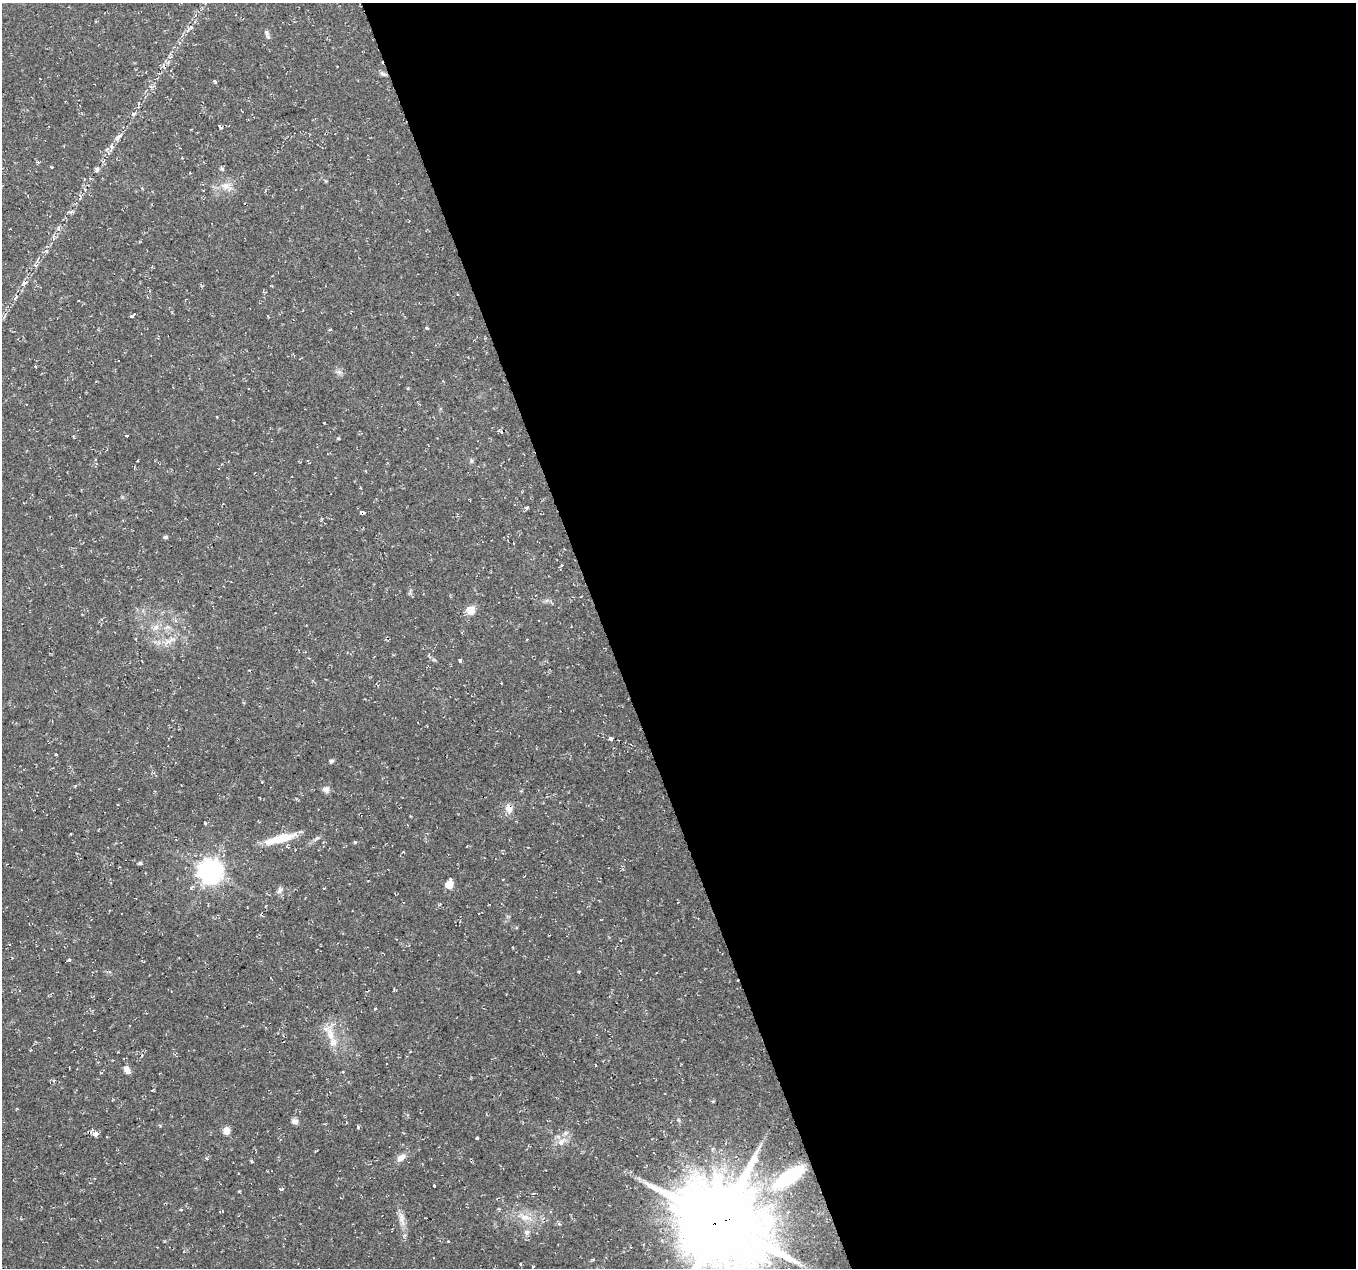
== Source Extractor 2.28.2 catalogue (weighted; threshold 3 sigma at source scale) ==
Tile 8 of 4 x 4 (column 4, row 2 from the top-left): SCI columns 4064-5417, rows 2597-3862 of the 5424 x 5249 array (HDU 1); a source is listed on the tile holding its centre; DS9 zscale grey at full resolution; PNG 1358 x 1270 px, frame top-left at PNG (2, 3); no overlay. Shown black and unused: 55% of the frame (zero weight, under 2 of 3 exposures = <1% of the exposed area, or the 3 px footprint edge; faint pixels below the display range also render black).
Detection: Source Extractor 2.28.2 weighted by HDU 2 'WHT'; one run over the whole footprint, this tile lists its part. Background 0.0355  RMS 0.004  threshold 0.0181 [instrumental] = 3 sigma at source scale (4.5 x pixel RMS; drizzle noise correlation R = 1.50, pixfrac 1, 0.0396/0.0396 arcsec/px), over >= 5 px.
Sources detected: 77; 6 cosmic-ray / hot-pixel residue — not listed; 2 inside a brighter listed object's ellipse — not listed separately; the other 69 listed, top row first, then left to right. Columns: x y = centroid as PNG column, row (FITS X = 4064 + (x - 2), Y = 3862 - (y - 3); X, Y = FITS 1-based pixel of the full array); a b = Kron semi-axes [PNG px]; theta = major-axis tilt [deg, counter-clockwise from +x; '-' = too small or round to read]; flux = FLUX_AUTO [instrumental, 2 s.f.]
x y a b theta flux
189 28 13 4 35 1.3
267 35 10 5 -75 1.2
383 74 9 5 -22 1
215 81 5 3 - 0.52
133 114 6 5 - 0.91
221 127 4 3 - 1.2
118 138 11 6 49 1.9
111 147 7 5 -57 0.88
38 162 4 3 - 0.47
52 167 3 3 - 0.94
97 169 6 5 - 1.1
227 186 19 11 -28 4.3
46 251 6 5 - 0.83
35 265 6 3 -19 0.49
24 283 9 5 23 1.2
16 297 9 3 55 0.76
133 315 6 3 30 2
426 328 4 3 - 0.48
330 330 4 3 - 0.44
35 366 3 3 - 0.62
339 372 7 5 -44 1.1
127 436 3 3 - 1.2
471 461 6 4 72 0.59
527 507 4 4 - 0.81
362 512 4 3 - 8.5
165 537 5 4 - 0.76
562 565 5 3 - 0.38
470 610 5 5 - 9.5
156 627 9 7 74 2
460 661 4 3 - 0.67
611 739 4 3 - 3.7
331 761 6 4 -4 0.82
326 789 9 8 - 1.7
509 809 13 9 -63 2.6
205 823 3 3 - 0.83
282 838 34 11 16 9.4
355 842 4 4 - 0.42
140 863 5 4 - 0.57
210 871 9 8 - 300
449 884 7 6 - 7.2
280 890 11 5 34 1.2
69 960 4 3 - 1.5
330 1034 20 10 -75 5.7
30 1050 3 2 - 0.53
127 1070 11 7 -57 2.1
54 1080 4 3 - 0.44
153 1090 5 3 - 0.49
713 1101 3 3 - 0.48
294 1121 8 7 - 1.5
160 1125 5 4 - 0.49
358 1127 5 4 - 0.49
226 1131 9 8 - 2.4
95 1134 8 5 43 2.2
477 1138 3 3 - 0.41
561 1142 12 9 46 3.5
206 1158 5 3 - 0.46
401 1158 10 7 36 2.8
251 1161 4 3 - 0.47
789 1177 32 11 35 37
434 1186 3 3 - 1.3
281 1189 3 2 - 1.1
498 1209 4 4 - 0.5
181 1210 4 3 - 0.73
525 1217 17 9 -11 4.7
402 1219 23 7 -79 3.4
720 1222 29 26 -31 4500
559 1224 5 4 - 0.57
527 1232 8 7 - 1.4
520 1264 4 3 - 0.33
Overlapping masked pixels (flux is a lower limit): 2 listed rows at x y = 362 512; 720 1222
Isophote crosses this tile's border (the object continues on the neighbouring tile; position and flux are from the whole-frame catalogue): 1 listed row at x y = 720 1222
Unlisted compact peaks at least as high as the median listed source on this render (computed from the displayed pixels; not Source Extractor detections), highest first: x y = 338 438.